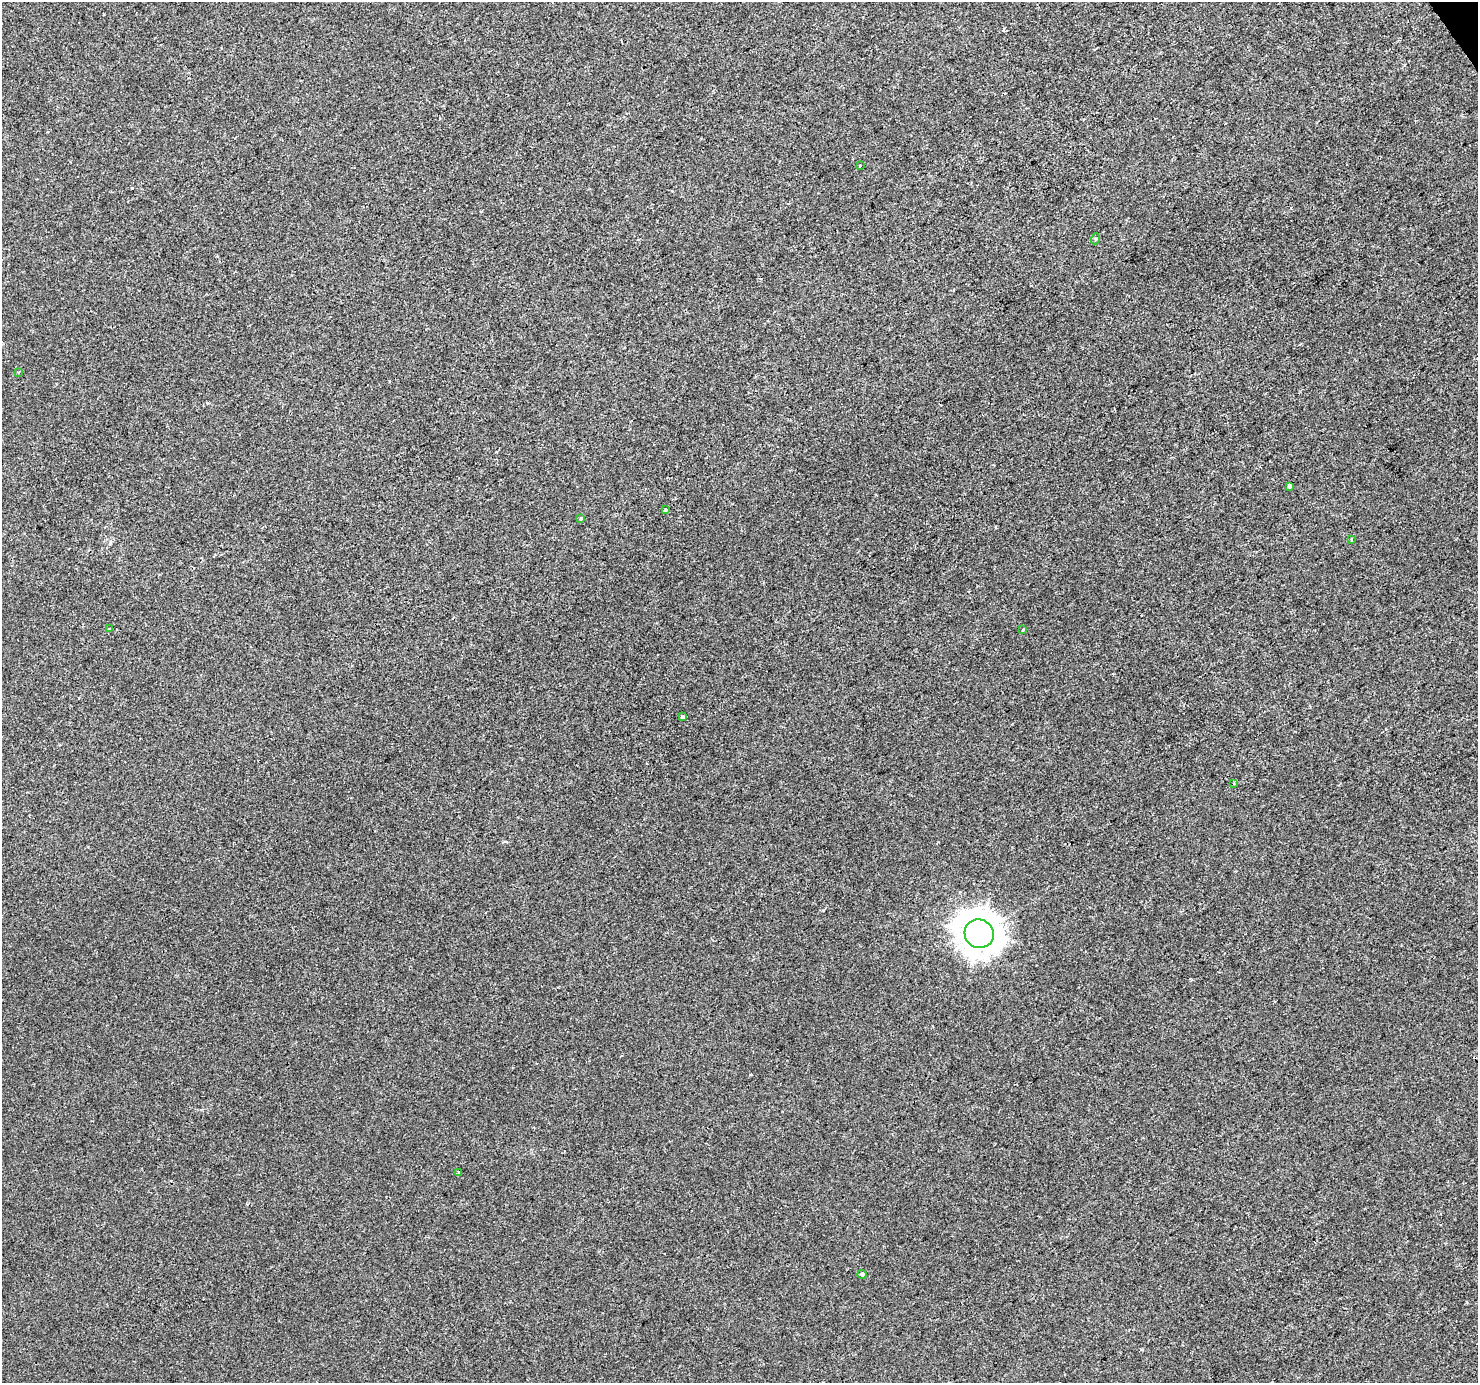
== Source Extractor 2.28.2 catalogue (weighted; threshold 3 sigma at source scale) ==
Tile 10 of 4 x 4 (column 2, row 3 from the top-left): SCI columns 1481-2956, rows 1563-2943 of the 5908 x 5824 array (HDU 1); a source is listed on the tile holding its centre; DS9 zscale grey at full resolution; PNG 1480 x 1385 px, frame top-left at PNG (2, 2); each listed source drawn as its Kron ellipse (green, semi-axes under 4 px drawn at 4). Shown black and unused: <1% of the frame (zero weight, under 2 of 3 exposures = <1% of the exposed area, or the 3 px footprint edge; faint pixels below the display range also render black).
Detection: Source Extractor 2.28.2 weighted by HDU 2 'WHT'; one run over the whole footprint, this tile lists its part. Background -1.21e-04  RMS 0.0042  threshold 0.0188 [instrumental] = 3 sigma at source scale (4.5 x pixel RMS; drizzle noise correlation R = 1.50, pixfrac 1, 0.0396/0.0396 arcsec/px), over >= 5 px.
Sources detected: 14; all 14 listed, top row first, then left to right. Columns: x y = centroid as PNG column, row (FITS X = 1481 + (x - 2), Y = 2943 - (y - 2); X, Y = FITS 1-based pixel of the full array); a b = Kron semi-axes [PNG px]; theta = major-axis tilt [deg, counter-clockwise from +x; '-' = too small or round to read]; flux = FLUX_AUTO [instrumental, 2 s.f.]
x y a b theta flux
860 165 2 2 - 0.28
1095 239 5 3 - 0.41
18 372 3 3 - 0.89
1289 486 4 4 - 0.99
666 509 3 3 - 1.2
581 519 4 3 - 0.6
1352 539 3 2 - 0.44
110 629 4 3 - 0.36
1023 629 3 3 - 1.3
683 717 3 3 - 1.5
1234 783 4 3 - 0.49
979 934 15 14 - 640
459 1172 3 3 - 1.3
862 1274 4 4 - 1.2
Unlisted compact peaks at least as high as the median listed source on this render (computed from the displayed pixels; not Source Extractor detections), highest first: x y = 132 188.